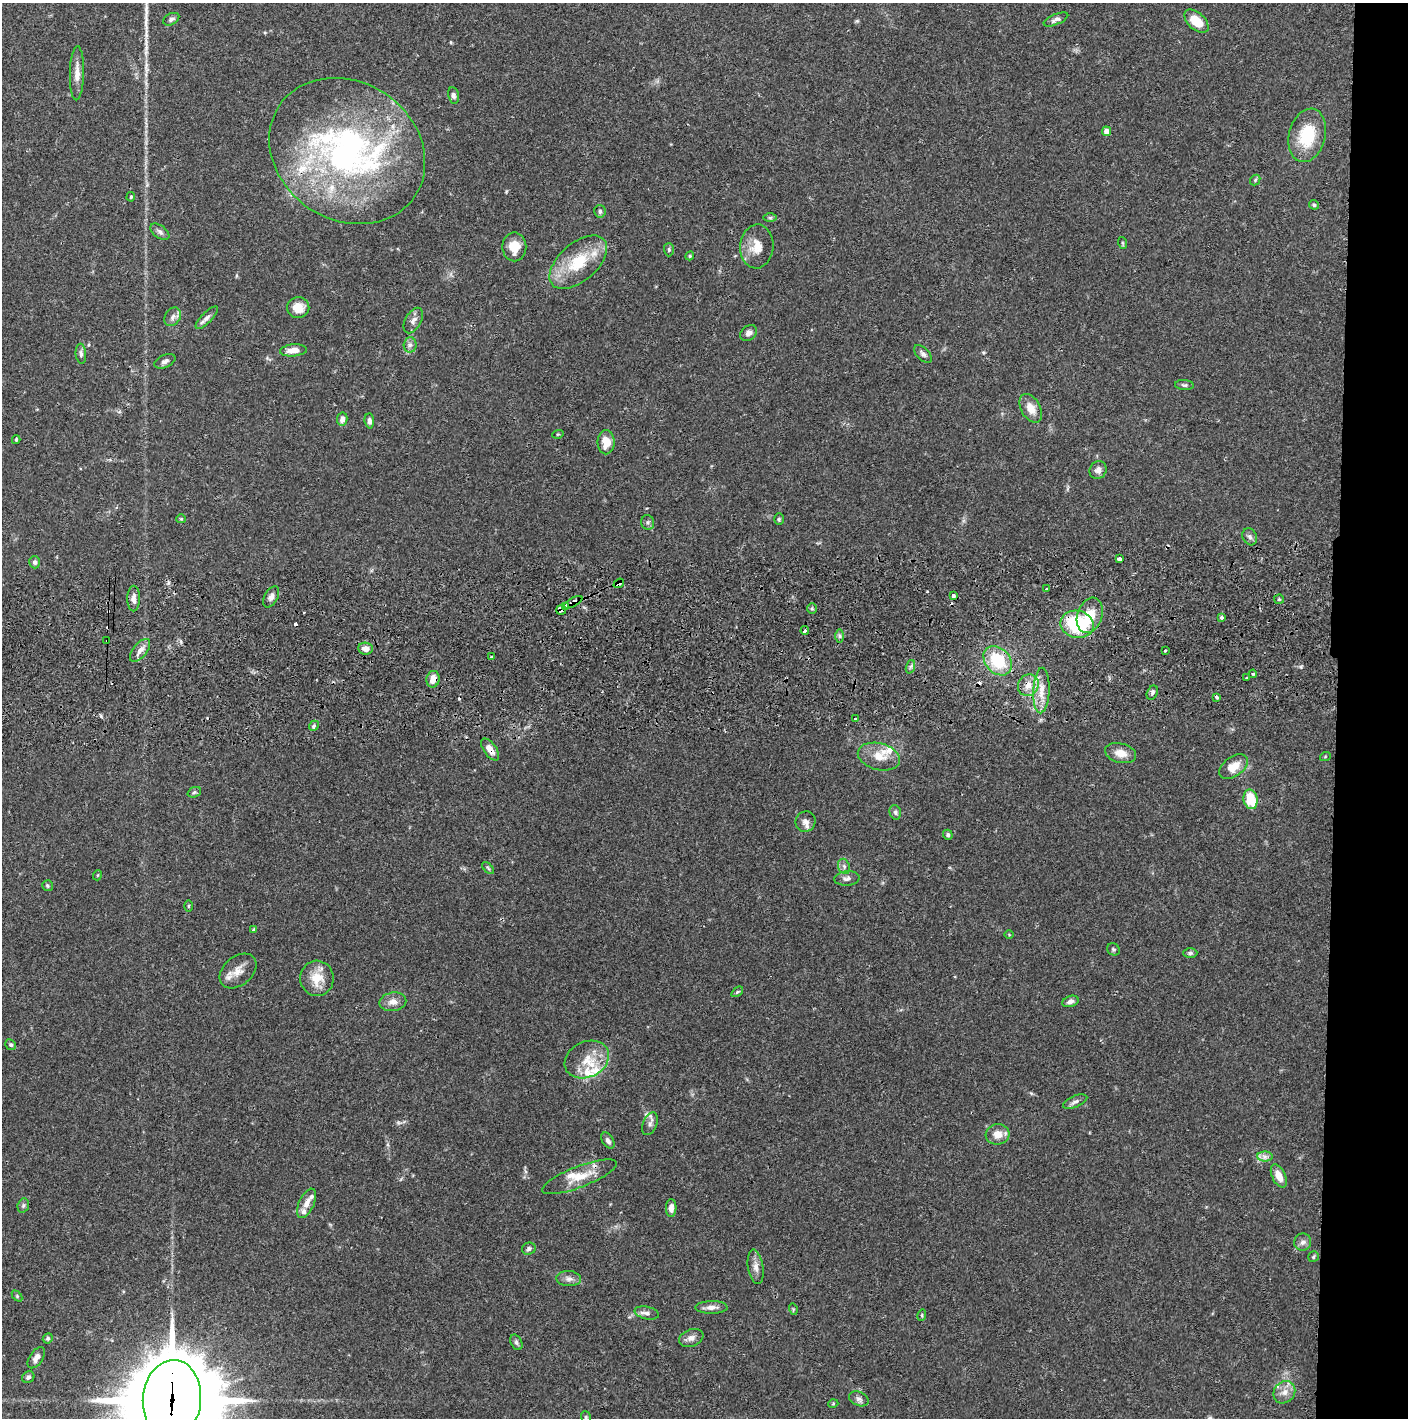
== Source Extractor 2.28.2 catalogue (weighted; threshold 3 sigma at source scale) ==
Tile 6 of 3 x 3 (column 3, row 2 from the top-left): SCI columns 2817-4222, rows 1472-2887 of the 4229 x 4360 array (HDU 1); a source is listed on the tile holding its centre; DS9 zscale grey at full resolution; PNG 1410 x 1420 px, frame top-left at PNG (2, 3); each listed source drawn as its Kron ellipse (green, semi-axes under 4 px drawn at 4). Shown black and unused: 5% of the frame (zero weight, under 2 of 3 exposures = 3% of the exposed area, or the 3 px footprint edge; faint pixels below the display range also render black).
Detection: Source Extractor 2.28.2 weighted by HDU 2 'WHT'; one run over the whole footprint, this tile lists its part. Background 0.0683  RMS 0.0049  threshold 0.0219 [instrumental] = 3 sigma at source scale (4.5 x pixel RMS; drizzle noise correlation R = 1.50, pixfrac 1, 0.05/0.05 arcsec/px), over >= 5 px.
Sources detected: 154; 6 cosmic-ray / hot-pixel residue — neither listed nor drawn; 16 inside a brighter listed object's ellipse — not listed separately; the other 132 listed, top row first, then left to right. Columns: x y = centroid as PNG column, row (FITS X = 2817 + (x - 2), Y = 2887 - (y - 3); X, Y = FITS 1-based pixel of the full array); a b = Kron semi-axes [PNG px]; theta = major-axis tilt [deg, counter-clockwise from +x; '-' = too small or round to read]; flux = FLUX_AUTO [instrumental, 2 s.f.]
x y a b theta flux
171 19 8 5 29 1.5
1056 19 13 5 24 1.8
1196 21 14 8 -43 8.9
77 73 27 7 89 5.1
453 95 8 5 -78 1.6
1106 131 5 4 - 3.9
1307 135 27 18 76 21
347 151 82 69 -34 170
1255 180 6 4 48 0.76
131 197 5 3 - 0.61
1314 205 5 4 - 0.86
600 211 6 5 - 1.1
770 218 7 4 0 0.82
160 232 11 6 -37 1.7
1123 243 6 4 -71 0.55
757 246 22 16 85 8.3
514 247 14 12 -90 7.1
669 250 7 5 -90 0.8
690 256 4 4 - 0.59
578 262 34 19 41 22
298 308 11 10 - 6.7
173 317 10 7 58 2.2
207 318 15 5 46 2
413 320 14 8 60 2.7
749 333 9 7 39 2
410 345 7 6 - 1.7
293 350 13 6 5 4.7
81 354 10 5 -85 1.4
923 354 11 6 -43 1.6
165 361 11 6 25 1.8
1184 385 9 5 -5 1.1
1031 408 15 9 -60 5.6
342 419 6 5 - 2.4
369 421 7 4 -85 1.7
558 434 6 3 17 0.48
16 440 4 3 - 0.62
606 442 12 8 89 7.2
1098 470 9 8 - 2.3
181 519 5 4 - 0.54
779 519 5 4 - 0.7
648 522 7 6 - 1.1
1250 537 9 7 -64 1.6
1119 559 4 3 - 3.6
35 562 6 5 - 1.2
619 583 5 4 - 2.6
1046 589 3 2 - 0.52
953 596 3 3 - 2.5
271 597 11 6 62 2.1
134 599 13 6 89 2.4
1279 599 5 4 - 0.59
573 602 10 4 29 3.3
566 607 4 3 - 13
812 609 5 4 - 0.7
561 610 5 5 - 4.4
1090 615 18 12 72 11
1222 617 3 3 - 1.7
1077 624 17 13 -11 34
805 631 4 3 - 3.6
840 636 7 4 -90 1
107 641 3 2 - 0.51
365 649 7 6 - 3.1
140 650 13 7 51 3.3
1165 651 3 3 - 2.1
491 657 3 3 - 1.1
998 661 16 12 -48 22
910 667 7 4 71 1
1253 674 4 3 - 1
1247 678 3 3 - 1.1
433 679 8 6 78 5.2
1028 685 11 10 - 4.7
1041 690 23 8 87 7
1152 693 7 5 63 1.2
1216 697 4 3 - 1.4
856 719 3 2 - 0.62
314 726 5 4 - 0.8
490 750 13 6 -55 4.1
1121 753 16 9 -15 5.5
879 757 21 13 -14 7.8
1325 757 5 3 - 0.43
1233 767 16 9 35 7.6
194 792 7 5 22 0.94
1250 799 10 7 -79 15
895 812 7 5 -75 1.1
806 821 10 9 - 2.3
948 835 5 4 - 0.83
844 866 8 5 -69 1.4
488 868 7 4 -46 0.76
98 875 5 3 - 0.38
847 878 13 7 4 2.3
47 886 5 5 - 0.82
188 906 5 3 - 0.48
254 930 4 3 - 1.4
1009 935 4 3 - 0.38
1113 949 6 6 - 0.84
1190 953 7 4 1 1
238 971 21 14 40 6.2
317 978 17 16 - 9.4
737 992 7 3 36 0.65
1070 1001 8 5 19 2
393 1002 13 9 10 3.8
11 1045 6 5 - 0.84
587 1059 23 17 26 10
1075 1102 13 5 22 1.9
650 1124 12 7 68 2.1
998 1134 12 10 7 5.2
608 1141 9 5 -57 1.6
1265 1157 7 5 0 1.7
1279 1176 12 6 -64 5.7
579 1177 40 10 21 11
307 1203 16 7 65 4
23 1205 7 5 70 1.1
671 1208 9 5 88 2.6
1303 1242 8 8 - 2
529 1249 7 6 - 1.4
1313 1257 6 5 - 0.81
756 1267 17 7 -81 3.3
569 1279 12 7 -4 2.4
17 1296 6 4 -47 0.67
711 1307 16 6 1 2.9
793 1309 6 3 -73 0.54
647 1313 12 6 -12 2.1
922 1315 6 3 73 0.57
48 1338 5 4 - 0.98
691 1338 13 8 22 2.6
516 1342 8 5 -62 1.2
36 1358 12 6 55 2.9
28 1377 6 5 - 1.4
1284 1392 12 10 50 4
172 1399 39 29 85 8500
859 1399 10 7 -22 1.8
833 1404 5 3 - 0.44
586 1417 6 5 - 0.75
Overlapping masked pixels (flux is a lower limit): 13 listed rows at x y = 619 583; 953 596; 573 602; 566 607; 561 610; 1077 624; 107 641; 998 661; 433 679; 1028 685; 490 750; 579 1177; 172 1399
Isophote crosses this tile's border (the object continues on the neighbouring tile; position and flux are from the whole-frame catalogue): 2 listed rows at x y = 172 1399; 586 1417